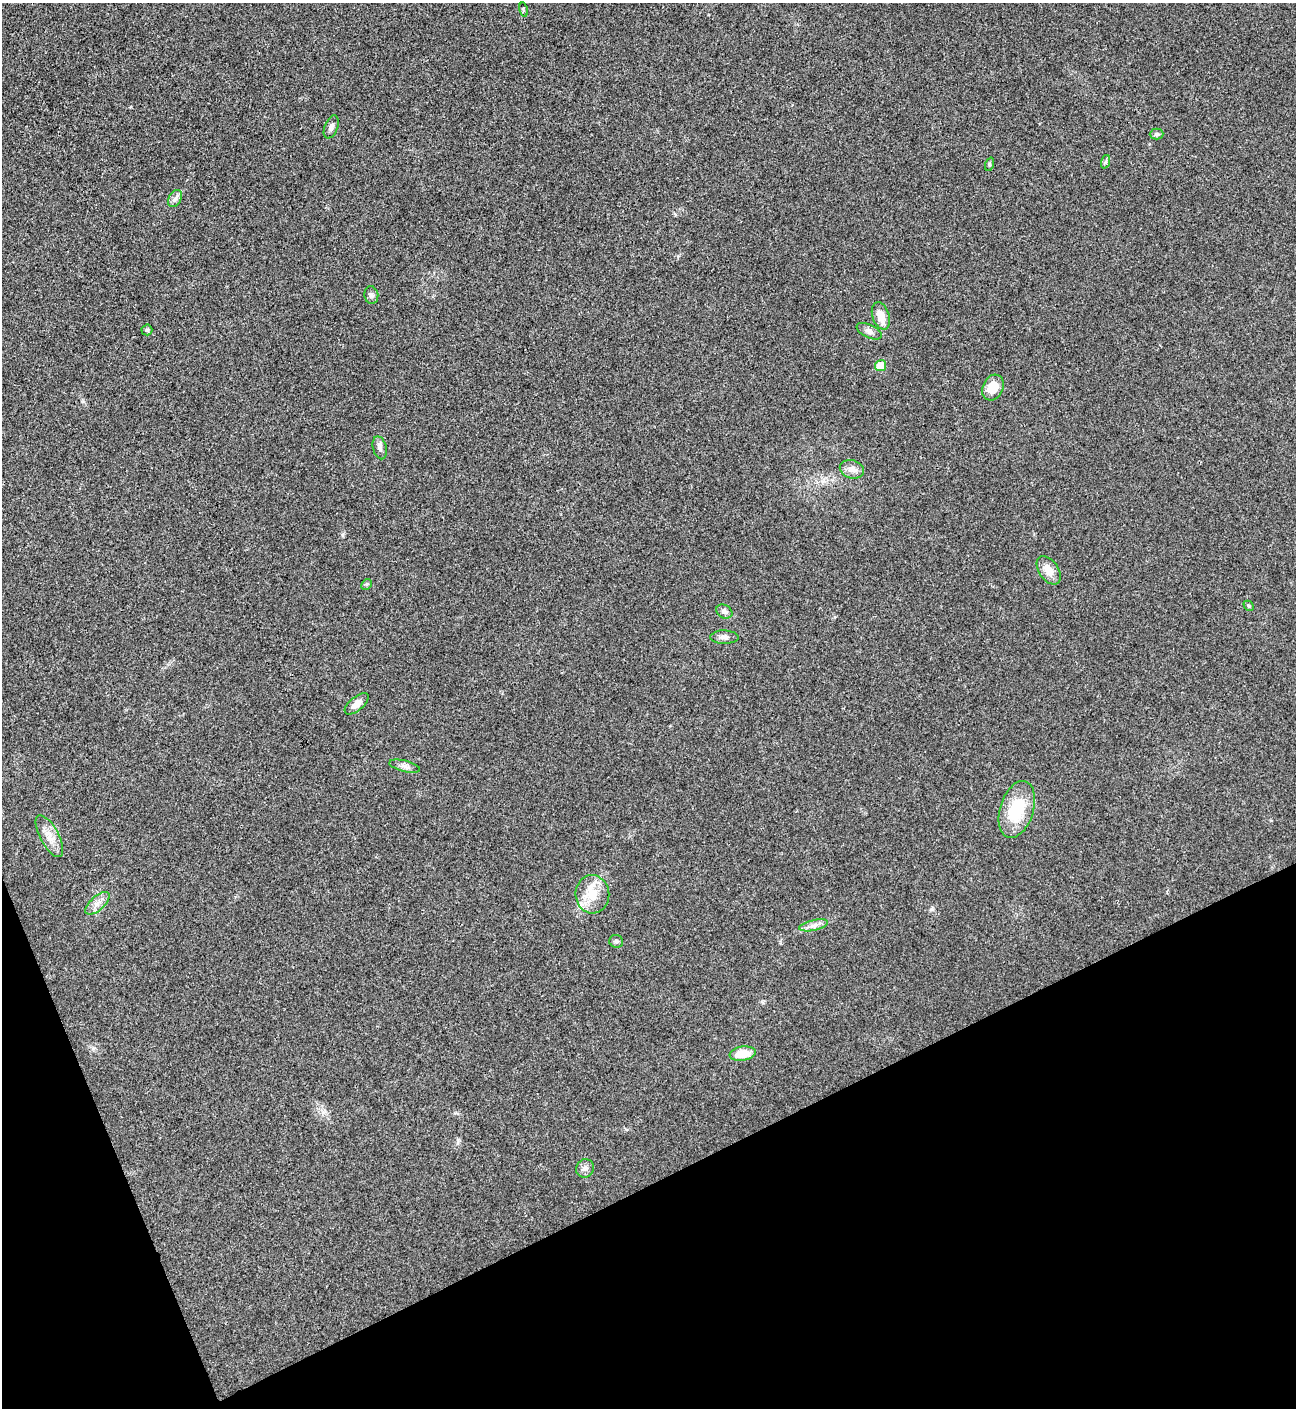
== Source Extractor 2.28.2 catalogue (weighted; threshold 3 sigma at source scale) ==
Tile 14 of 4 x 4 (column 2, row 4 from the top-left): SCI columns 1582-2875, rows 3-1408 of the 5618 x 5629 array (HDU 1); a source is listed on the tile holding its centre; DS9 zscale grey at full resolution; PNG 1298 x 1410 px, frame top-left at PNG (2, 3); each listed source drawn as its Kron ellipse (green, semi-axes under 4 px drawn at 4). Shown black and unused: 20% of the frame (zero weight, under 3 of 4 exposures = <1% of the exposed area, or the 3 px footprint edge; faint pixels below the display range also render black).
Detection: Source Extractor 2.28.2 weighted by HDU 2 'WHT'; one run over the whole footprint, this tile lists its part. Background 0.0202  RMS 0.0056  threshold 0.0251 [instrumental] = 3 sigma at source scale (4.5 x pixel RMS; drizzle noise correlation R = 1.50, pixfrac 1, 0.05/0.05 arcsec/px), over >= 5 px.
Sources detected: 30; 1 inside a brighter listed object's ellipse — not listed separately; the other 29 listed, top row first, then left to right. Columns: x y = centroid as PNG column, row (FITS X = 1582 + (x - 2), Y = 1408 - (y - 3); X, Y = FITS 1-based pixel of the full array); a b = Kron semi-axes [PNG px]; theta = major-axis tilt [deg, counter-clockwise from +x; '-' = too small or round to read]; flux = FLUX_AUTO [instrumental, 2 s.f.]
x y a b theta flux
523 10 7 3 -77 0.54
331 127 12 6 68 2.2
1157 134 7 5 1 1.1
1105 162 7 4 71 0.99
990 164 7 4 71 0.77
175 198 9 6 62 2.1
371 295 9 7 -80 1.5
881 316 14 8 -72 7.1
147 330 5 5 - 0.88
869 331 13 6 -26 2.5
880 366 6 5 - 11
993 387 13 10 64 9.8
380 448 11 6 -75 2.2
852 469 12 9 -14 3.9
1049 570 16 9 -56 6.1
367 584 6 4 44 0.78
1249 606 6 4 -44 0.82
724 612 8 6 -26 1.9
724 637 14 6 -1 2.4
357 704 14 6 40 3.8
405 766 16 5 -14 2.5
1017 809 29 16 72 26
49 836 23 9 -61 6.4
592 894 19 17 -85 12
97 903 15 7 42 3.7
814 925 14 5 13 2.9
616 941 7 6 - 1.2
743 1054 13 7 9 12
585 1168 9 8 - 2.4
Unlisted compact peaks at least as high as the median listed source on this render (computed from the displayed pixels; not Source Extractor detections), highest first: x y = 932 909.